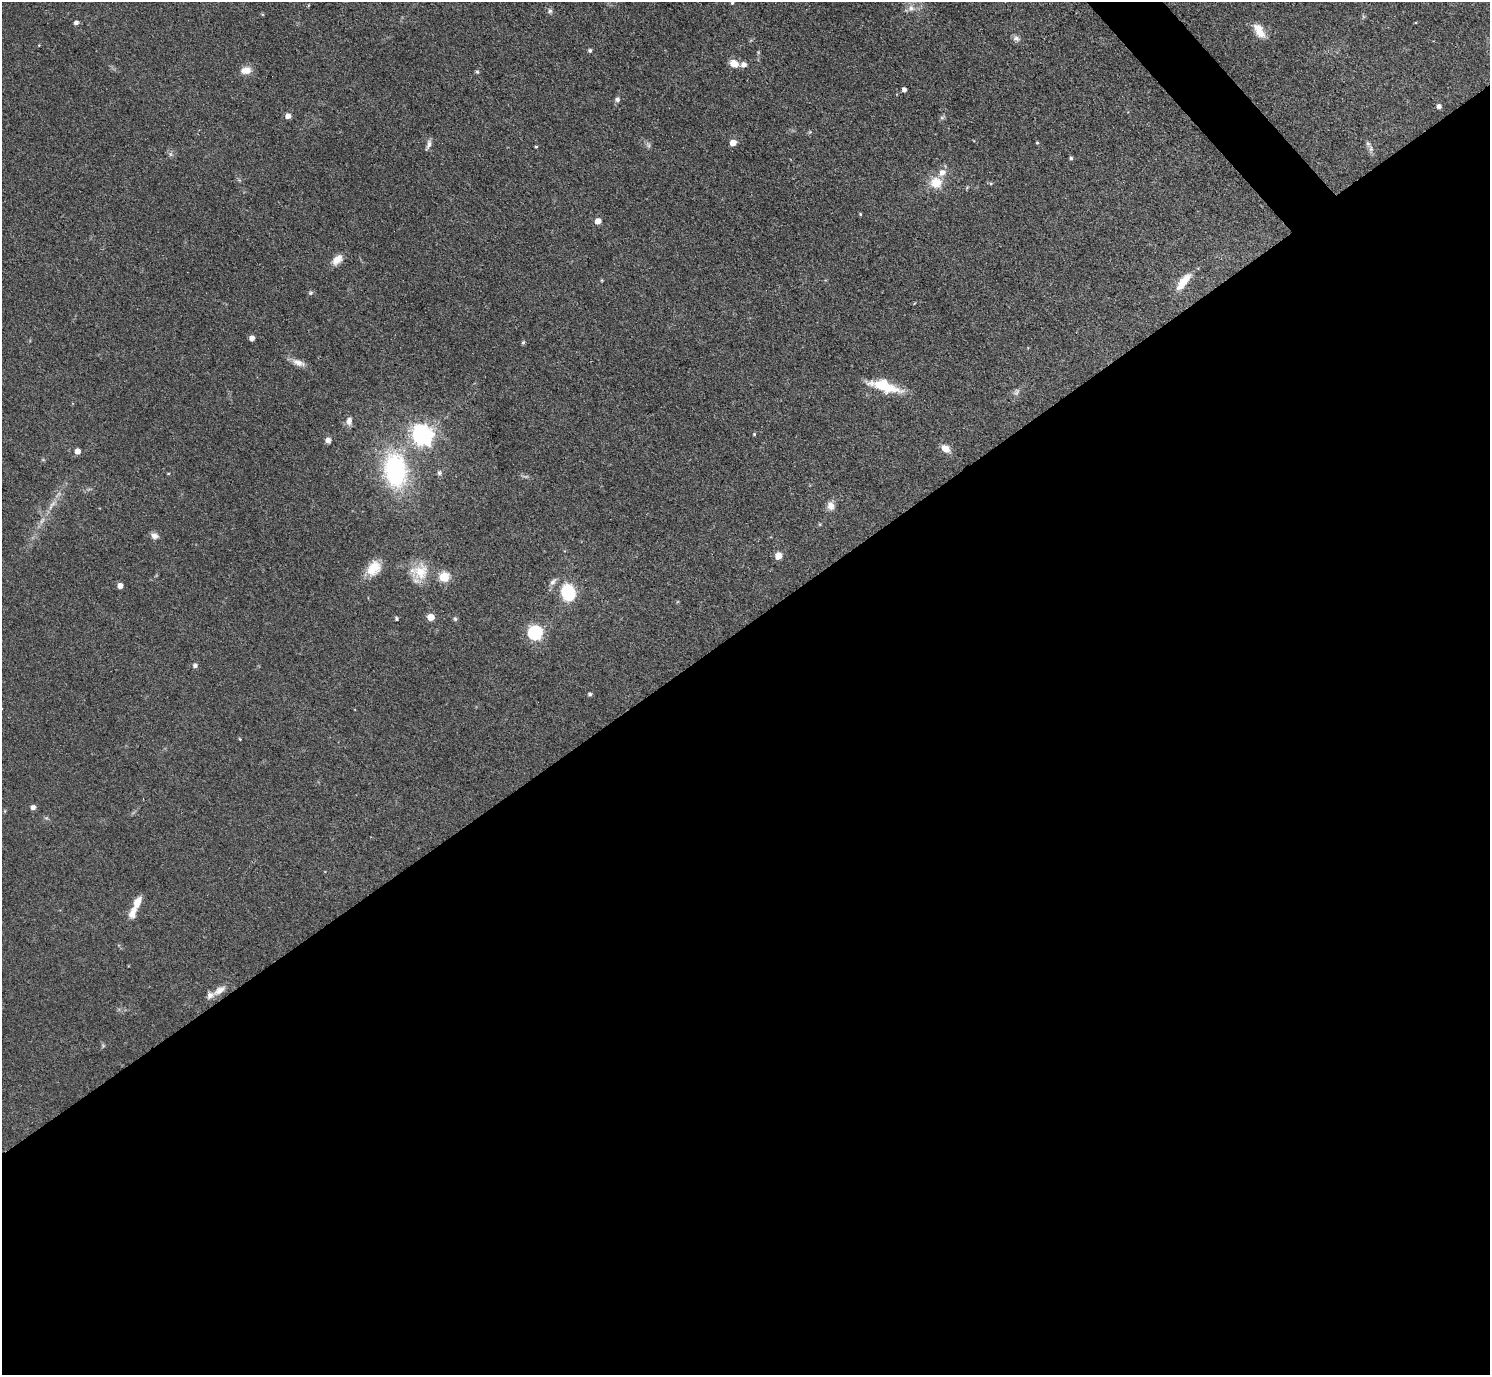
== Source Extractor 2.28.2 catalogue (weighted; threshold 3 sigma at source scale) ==
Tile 15 of 4 x 4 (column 3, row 4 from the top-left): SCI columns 2977-4464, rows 299-1671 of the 5953 x 5949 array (HDU 1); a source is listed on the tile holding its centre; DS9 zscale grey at full resolution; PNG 1492 x 1377 px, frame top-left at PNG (2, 2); no overlay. Shown black and unused: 55% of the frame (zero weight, under 3 of 4 exposures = <1% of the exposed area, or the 3 px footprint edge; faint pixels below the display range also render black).
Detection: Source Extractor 2.28.2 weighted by HDU 2 'WHT'; one run over the whole footprint, this tile lists its part. Background 0.0648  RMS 0.0054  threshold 0.0241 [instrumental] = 3 sigma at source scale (4.5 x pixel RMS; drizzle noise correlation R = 1.50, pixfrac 1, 0.05/0.05 arcsec/px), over >= 5 px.
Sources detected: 69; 3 too faint to see at this stretch — not listed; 3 inside a brighter listed object's ellipse — not listed separately; the other 63 listed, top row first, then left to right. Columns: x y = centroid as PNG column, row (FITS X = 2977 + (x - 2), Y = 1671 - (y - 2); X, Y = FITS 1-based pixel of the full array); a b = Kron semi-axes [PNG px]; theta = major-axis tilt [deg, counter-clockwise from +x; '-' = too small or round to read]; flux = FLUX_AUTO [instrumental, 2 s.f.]
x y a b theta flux
732 3 4 4 - 0.69
911 8 10 10 - 3.4
550 11 7 5 -76 1.3
76 23 6 5 - 1.5
1259 31 20 10 -60 7
1016 38 10 7 -17 1.9
39 45 4 3 - 0.39
590 50 4 4 - 1.1
734 63 10 8 -28 5.6
744 65 6 6 - 3
246 70 12 9 9 5.1
477 72 5 4 - 0.77
904 90 4 4 - 2
617 99 7 6 - 1.7
1439 106 5 5 - 1.9
288 116 5 5 - 3.8
942 118 6 5 - 1.1
733 143 5 5 - 7
1037 143 4 4 - 0.58
429 144 13 5 72 2.2
1368 144 8 6 -62 1.7
648 145 7 5 -61 1.3
536 147 4 3 - 0.53
1071 158 4 4 - 1
936 183 15 14 - 9.8
991 183 5 4 - 0.64
860 214 4 4 - 0.56
598 221 5 5 - 5.1
337 259 15 9 45 5.1
1183 282 24 8 52 9.6
311 293 6 5 - 0.98
252 338 4 4 - 3.6
523 342 5 4 - 0.9
298 362 19 8 -20 4.1
884 386 35 12 -17 20
349 421 12 8 89 2.9
754 434 4 4 - 0.58
422 435 8 7 - 330
328 440 7 6 - 2.2
945 448 12 8 -39 4.6
77 451 5 5 - 4.6
395 470 43 27 -82 66
439 473 7 5 76 1.2
52 505 20 6 56 4.9
830 506 11 9 -75 3.6
154 536 9 7 -28 2.7
778 556 5 5 - 8.3
374 568 20 14 53 10
421 572 24 21 53 14
444 577 6 5 - 29
553 582 12 6 51 2.2
120 586 5 4 - 4
568 593 11 9 -81 41
431 617 5 5 - 9
396 619 4 4 - 0.91
455 619 6 5 - 0.95
535 633 6 6 - 100
195 665 5 5 - 1.7
590 694 4 4 - 1.2
240 739 4 3 - 0.47
33 807 5 5 - 2.5
137 903 15 8 67 5.8
219 990 21 9 34 4.7